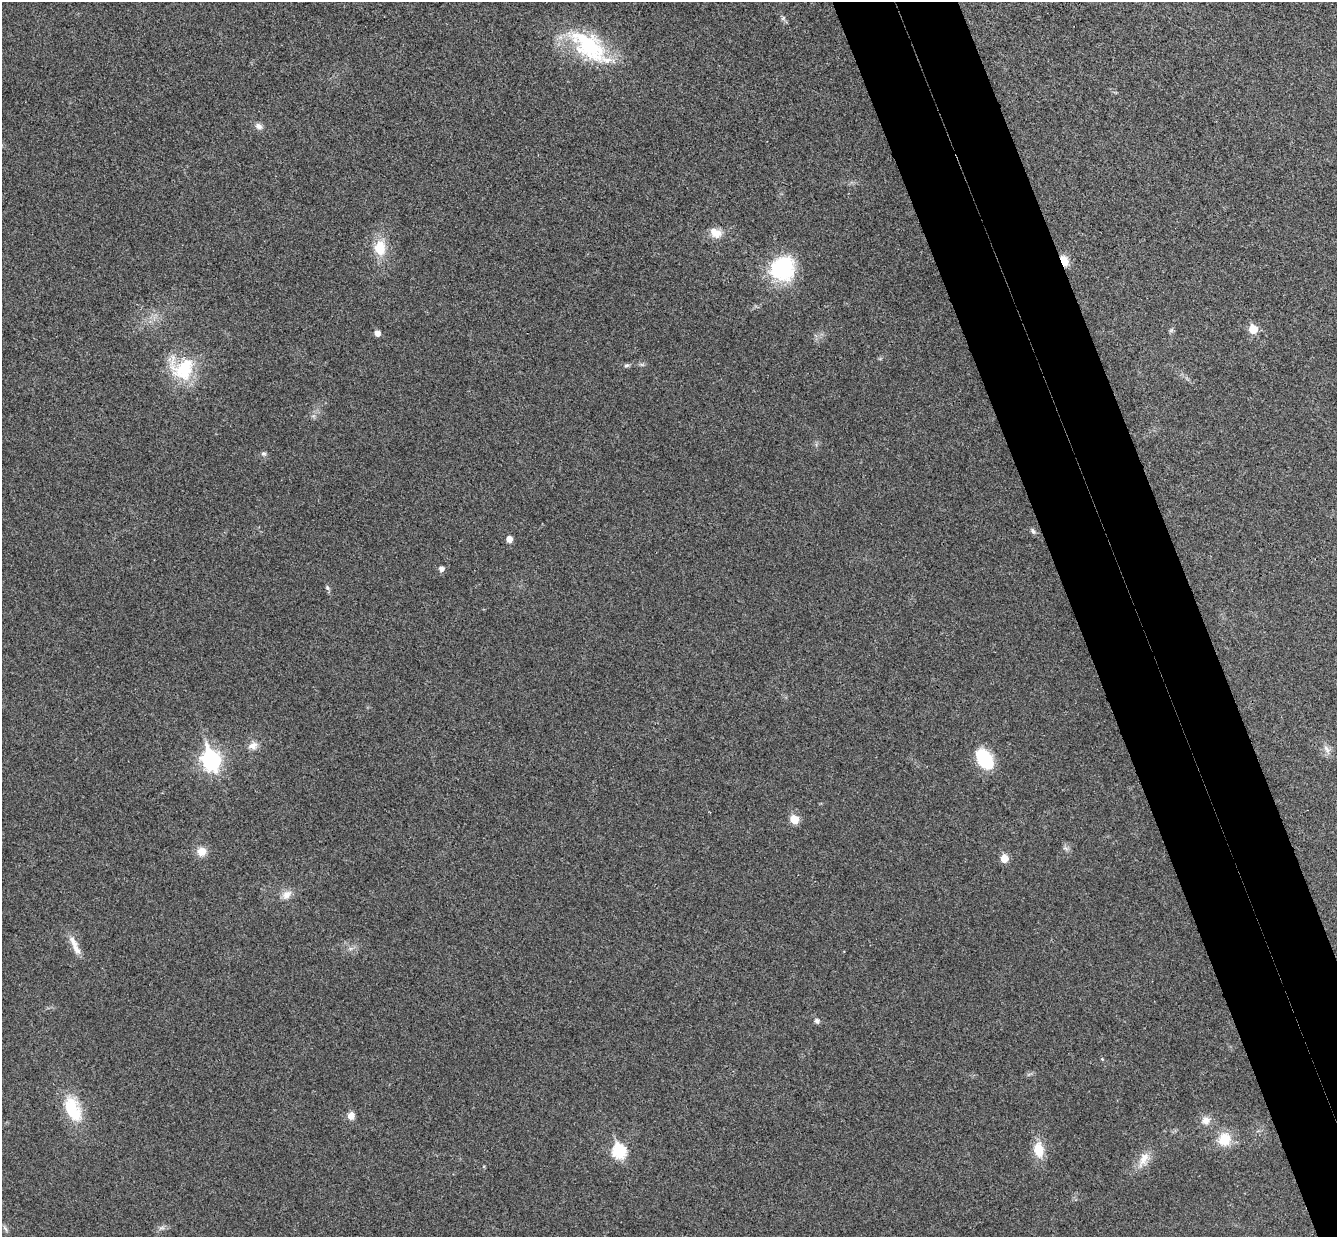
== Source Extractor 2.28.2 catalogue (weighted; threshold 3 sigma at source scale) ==
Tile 6 of 4 x 4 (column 2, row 2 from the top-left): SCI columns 1390-2724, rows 2641-3875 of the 5452 x 5404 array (HDU 1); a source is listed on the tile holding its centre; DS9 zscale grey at full resolution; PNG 1339 x 1239 px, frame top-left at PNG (2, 2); no overlay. Shown black and unused: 8% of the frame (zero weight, under 3 of 4 exposures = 6% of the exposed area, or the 3 px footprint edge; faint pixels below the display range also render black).
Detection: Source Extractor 2.28.2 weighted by HDU 2 'WHT'; one run over the whole footprint, this tile lists its part. Background 0.0357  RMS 0.0062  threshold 0.0277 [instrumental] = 3 sigma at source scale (4.5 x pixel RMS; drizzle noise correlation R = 1.50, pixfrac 1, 0.05/0.05 arcsec/px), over >= 5 px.
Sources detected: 39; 1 inside a brighter listed object's ellipse — not listed separately; the other 38 listed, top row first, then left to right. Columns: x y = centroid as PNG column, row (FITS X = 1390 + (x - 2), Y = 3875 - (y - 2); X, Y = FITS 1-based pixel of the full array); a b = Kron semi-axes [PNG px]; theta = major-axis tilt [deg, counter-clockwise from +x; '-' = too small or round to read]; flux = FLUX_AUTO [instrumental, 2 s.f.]
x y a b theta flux
783 18 7 5 45 1.2
589 47 58 27 -38 58
259 126 8 7 - 3.2
716 233 16 11 -26 7.3
380 248 22 16 89 15
1064 261 9 6 -68 11
782 268 29 26 41 49
1253 329 6 5 - 19
1171 330 8 4 45 1.1
377 333 5 5 - 4.4
626 365 7 5 32 1.2
183 369 30 28 14 33
263 453 7 6 - 1.4
1033 531 9 5 -58 1.6
509 539 5 5 - 5.5
441 569 5 5 - 3
327 588 7 5 -69 1.3
253 746 11 10 - 4.5
1327 749 14 5 -58 3.1
984 759 23 14 -58 30
211 760 10 8 -72 230
794 819 6 5 - 17
1066 848 9 4 -23 1.5
201 851 11 10 - 6.9
1004 858 6 6 - 11
286 895 14 10 43 5.1
73 943 22 9 -64 6.5
817 1021 5 5 - 2.2
1102 1059 4 4 - 0.56
73 1109 36 19 -68 26
351 1116 8 7 - 4.7
1206 1120 10 10 - 5
1224 1139 14 13 - 15
1039 1150 16 10 -83 14
619 1151 8 7 - 69
1144 1159 24 11 64 8.4
5 1228 10 4 -55 1.5
162 1228 9 4 8 1.8
Overlapping masked pixels (flux is a lower limit): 1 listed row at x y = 1064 261